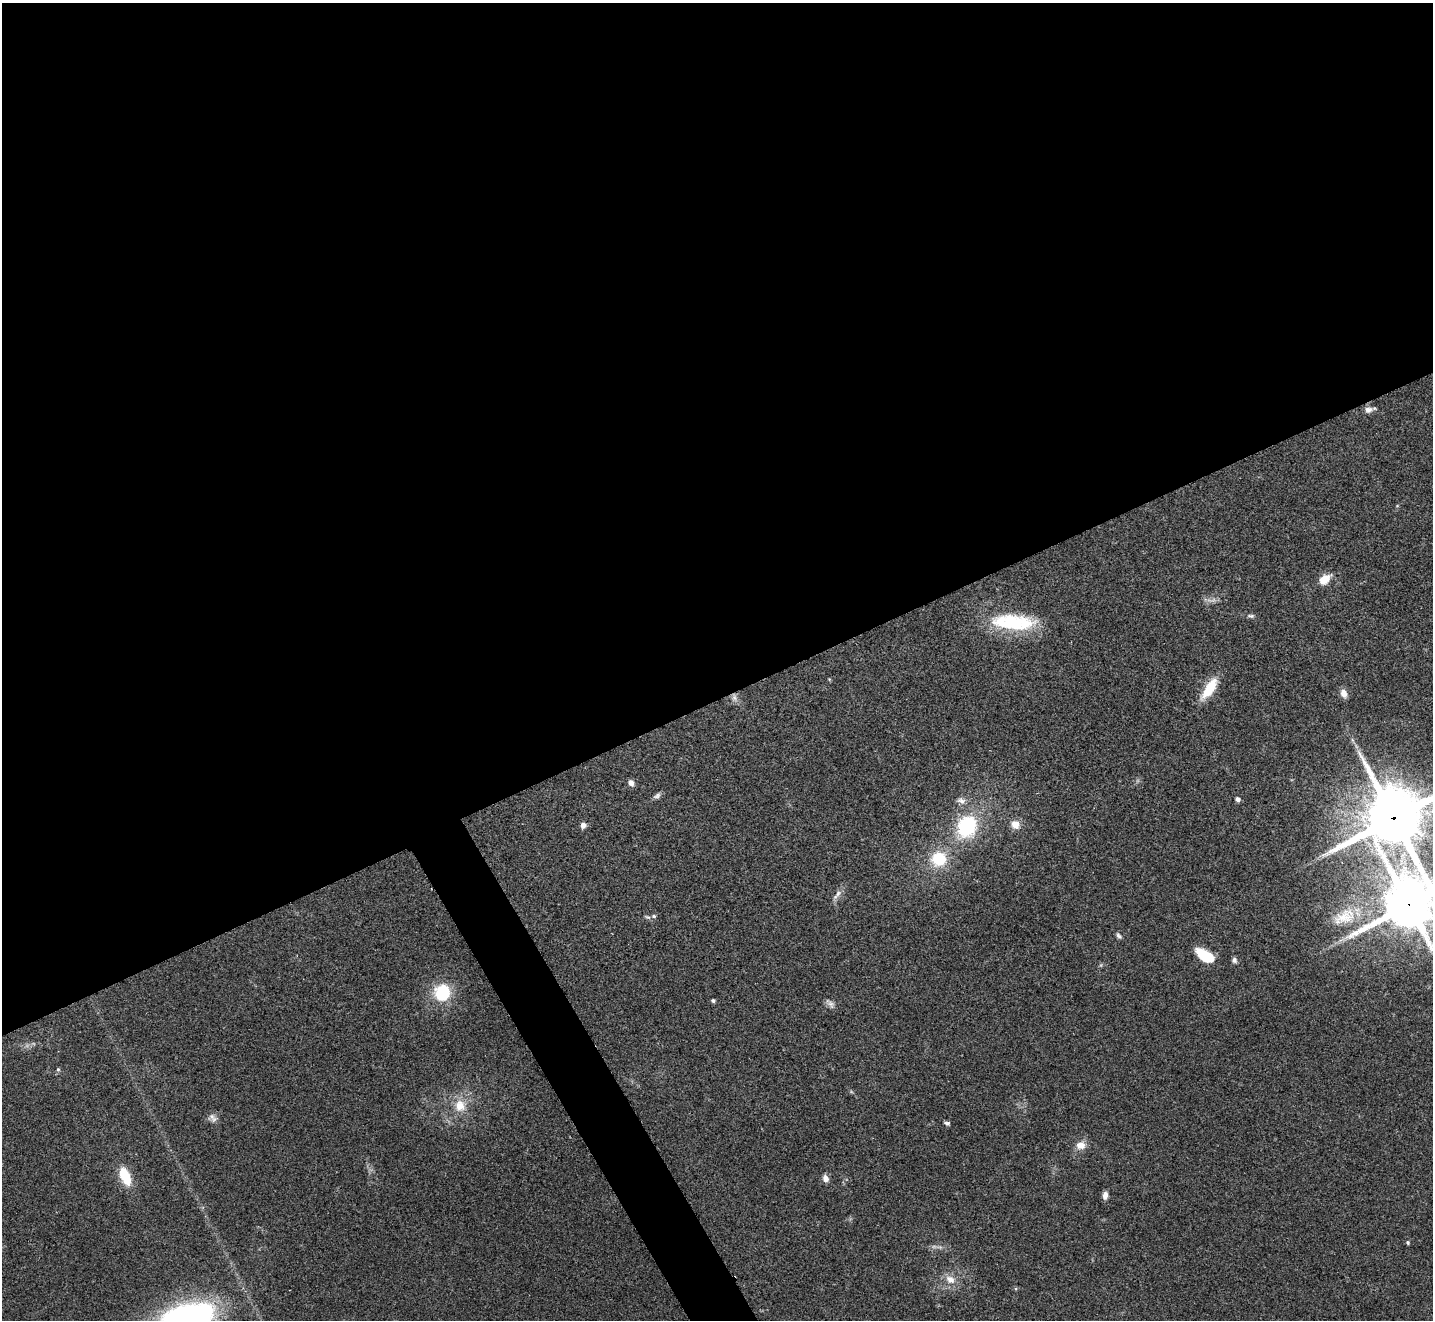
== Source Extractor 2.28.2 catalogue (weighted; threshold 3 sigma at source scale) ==
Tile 2 of 4 x 4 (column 2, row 1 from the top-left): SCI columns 1434-2864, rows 4112-5429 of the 5732 x 5722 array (HDU 1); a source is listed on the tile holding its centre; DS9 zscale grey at full resolution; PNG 1435 x 1322 px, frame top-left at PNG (2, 3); no overlay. Shown black and unused: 55% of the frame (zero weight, under 2 of 3 exposures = <1% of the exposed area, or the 3 px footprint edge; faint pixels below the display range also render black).
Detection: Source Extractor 2.28.2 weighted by HDU 2 'WHT'; one run over the whole footprint, this tile lists its part. Background 0.0856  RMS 0.0079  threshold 0.0354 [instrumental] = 3 sigma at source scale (4.5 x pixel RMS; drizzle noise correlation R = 1.50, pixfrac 1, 0.05/0.05 arcsec/px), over >= 5 px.
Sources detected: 43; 3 too faint to see at this stretch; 2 inside a brighter object's white glare — not listed; the other 38 listed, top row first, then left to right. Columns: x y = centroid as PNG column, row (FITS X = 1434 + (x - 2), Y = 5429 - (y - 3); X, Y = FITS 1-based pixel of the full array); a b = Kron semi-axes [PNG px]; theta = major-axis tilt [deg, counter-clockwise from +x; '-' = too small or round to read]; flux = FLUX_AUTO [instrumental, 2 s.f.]
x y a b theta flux
1368 410 11 8 3 4.2
1325 579 15 10 39 10
1251 616 11 5 -6 2
1013 622 59 20 -3 59
829 679 5 4 - 0.74
1209 689 29 10 57 22
1344 694 10 7 -66 6.1
734 698 12 7 -66 3.9
631 783 7 6 - 4.5
657 796 11 6 25 2.5
1237 799 5 4 - 3.1
961 801 11 8 -15 4.1
1394 818 24 22 43 4200
1015 824 10 9 - 8
583 825 7 7 - 3.4
967 827 22 18 65 62
939 859 16 15 - 30
837 895 19 5 51 4.2
1408 905 20 17 40 4000
654 916 7 6 - 2
1344 917 37 20 25 30
1119 936 9 5 -52 2.1
1209 958 10 8 10 19
1234 960 7 6 - 2.5
442 993 19 17 69 36
713 1001 5 5 - 1.5
830 1003 15 7 -46 3.5
58 1069 6 4 68 1.3
460 1106 18 16 -83 16
212 1117 10 8 14 3.9
947 1123 6 4 -17 2
1081 1145 13 10 7 7.3
125 1176 17 8 -68 26
826 1178 8 6 -76 4.3
1105 1195 8 5 84 4.5
1408 1243 4 4 - 1.3
950 1279 14 10 -33 8.3
186 1317 46 24 15 210
Overlapping masked pixels (flux is a lower limit): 2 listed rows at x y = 1394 818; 1408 905
Isophote crosses this tile's border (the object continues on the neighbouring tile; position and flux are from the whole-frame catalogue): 3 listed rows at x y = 1394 818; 1408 905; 186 1317